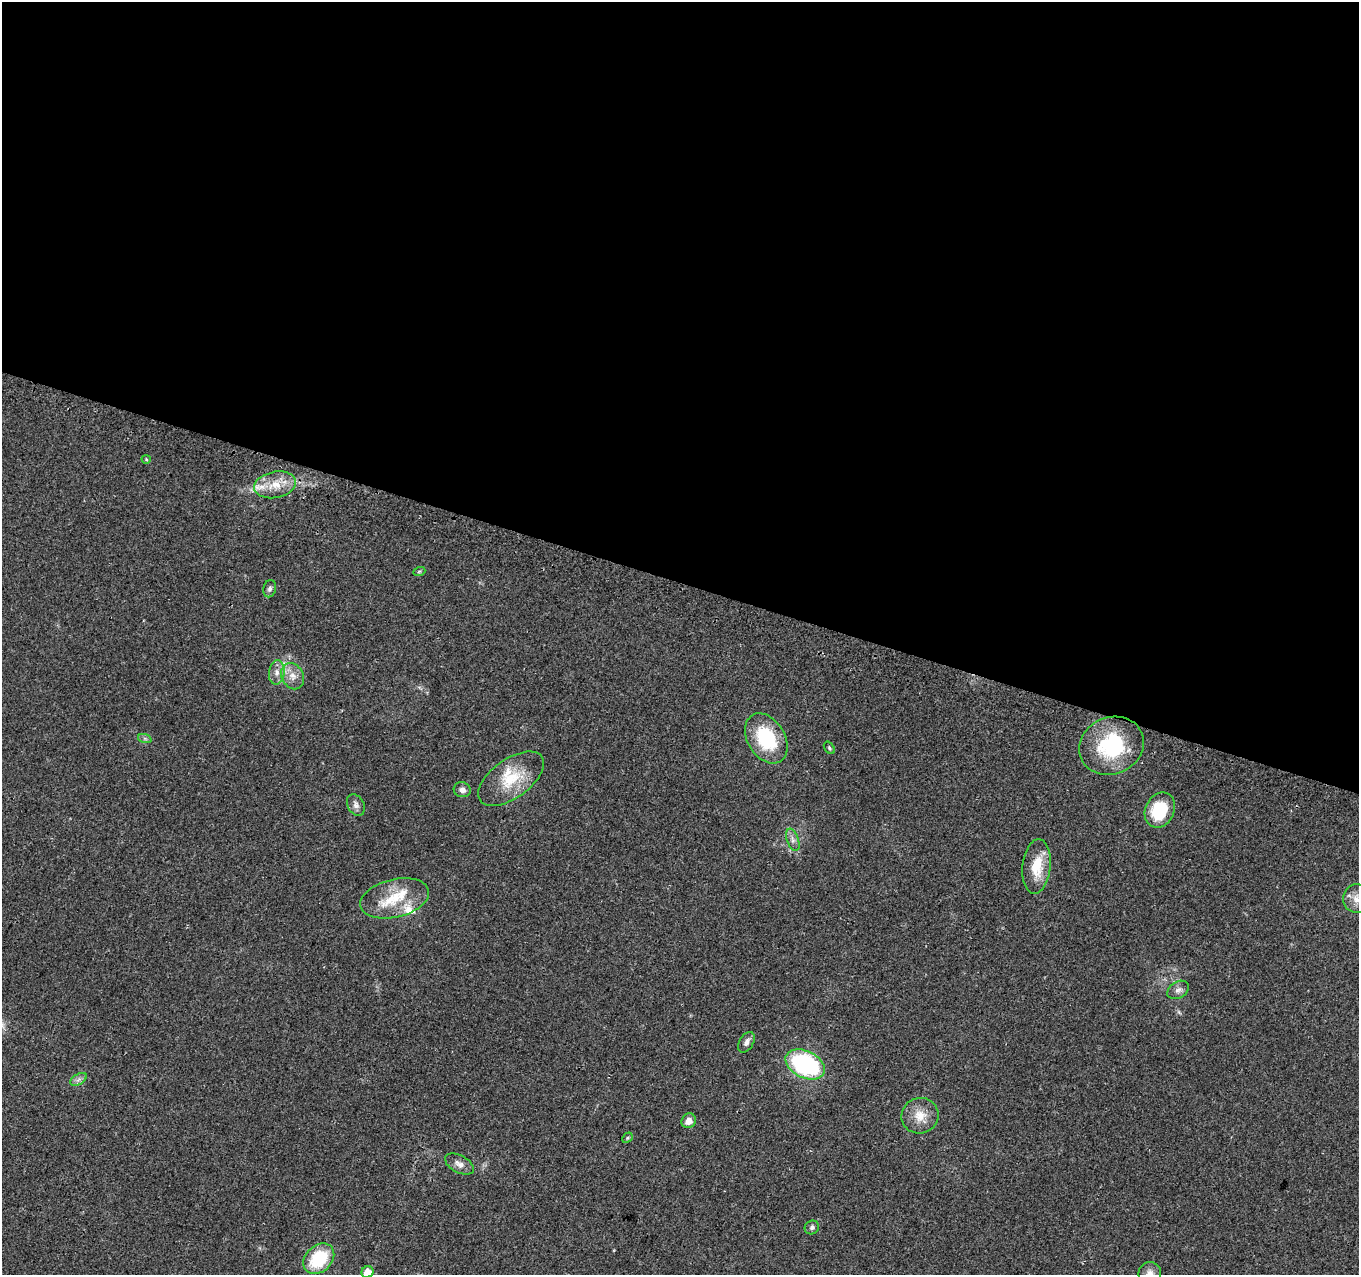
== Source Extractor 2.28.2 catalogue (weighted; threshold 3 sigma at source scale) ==
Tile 3 of 4 x 4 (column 3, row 1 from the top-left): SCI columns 2726-4082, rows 4066-5338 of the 5461 x 5648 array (HDU 1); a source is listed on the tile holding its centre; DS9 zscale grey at full resolution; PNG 1361 x 1277 px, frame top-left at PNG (2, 2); each listed source drawn as its Kron ellipse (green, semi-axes under 4 px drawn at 4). Shown black and unused: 46% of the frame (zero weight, under 2 of 3 exposures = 2% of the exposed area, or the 3 px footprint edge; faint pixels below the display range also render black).
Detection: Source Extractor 2.28.2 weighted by HDU 2 'WHT'; one run over the whole footprint, this tile lists its part. Background 0.079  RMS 0.0097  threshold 0.0435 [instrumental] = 3 sigma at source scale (4.5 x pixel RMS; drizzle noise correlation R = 1.50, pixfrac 1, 0.0396/0.0396 arcsec/px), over >= 5 px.
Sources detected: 34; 4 inside a brighter listed object's ellipse — not listed separately; the other 30 listed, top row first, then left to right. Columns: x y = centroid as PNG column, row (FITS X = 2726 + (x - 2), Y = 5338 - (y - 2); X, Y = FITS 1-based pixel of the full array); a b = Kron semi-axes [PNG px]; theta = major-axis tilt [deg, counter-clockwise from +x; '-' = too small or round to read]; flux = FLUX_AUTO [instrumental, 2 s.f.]
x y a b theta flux
146 459 4 4 - 0.95
275 485 21 13 11 19
419 572 6 4 20 1.2
270 589 9 6 76 3.1
277 673 12 7 84 6.4
293 676 14 10 -59 9.3
766 738 27 18 -58 57
145 739 7 4 -19 1.8
1111 746 33 28 24 82
829 748 7 4 -53 1.5
511 779 38 19 36 35
462 790 8 7 - 4.5
356 805 11 8 -61 4.3
1160 810 18 14 64 41
793 840 11 6 -69 4.1
1037 866 27 14 84 26
395 898 35 19 14 36
1357 899 14 13 - 11
1178 990 12 8 33 4.5
746 1042 11 7 60 4.8
805 1064 21 13 -26 120
79 1079 9 5 31 3.1
920 1116 18 17 - 16
689 1121 8 7 - 8.1
627 1138 6 4 47 1.3
459 1164 16 8 -28 6.4
812 1227 7 6 - 2.7
319 1259 17 13 43 51
367 1272 6 6 - 11
1150 1273 11 11 - 6.5
Isophote crosses this tile's border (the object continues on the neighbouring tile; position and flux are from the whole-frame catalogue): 3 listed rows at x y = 1357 899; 367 1272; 1150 1273